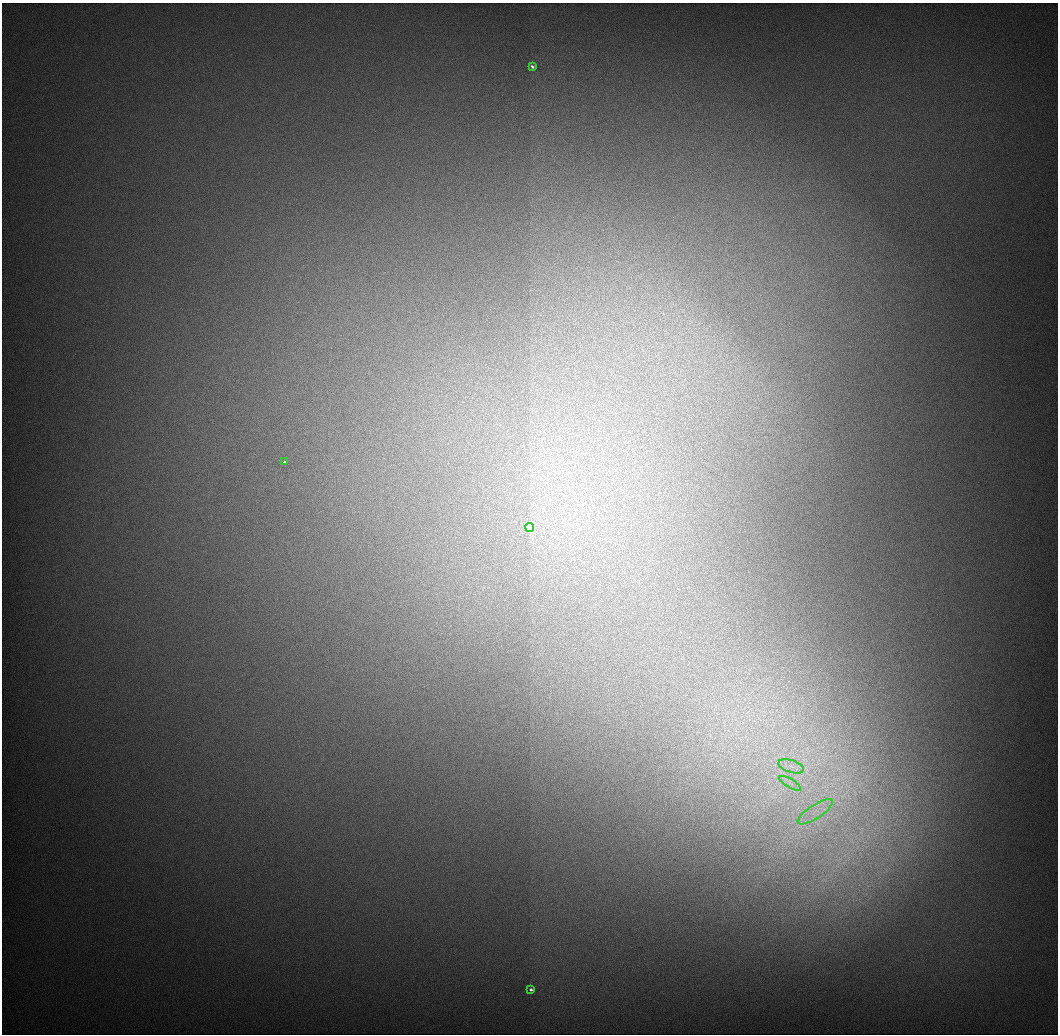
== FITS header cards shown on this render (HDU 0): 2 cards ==
NAXIS1  =                 1056 / Length of Axis 1 (Serial)
NAXIS2  =                 1032 / Length of Axis 2 (Parallel)

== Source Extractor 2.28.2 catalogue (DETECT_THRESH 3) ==
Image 1056 x 1032 px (HDU 0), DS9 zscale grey, 1 PNG px = 1 image px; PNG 1060 x 1036 px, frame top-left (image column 1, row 1032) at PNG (2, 3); each listed source drawn as its Kron ellipse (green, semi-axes under 4 px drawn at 4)
Background 551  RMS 6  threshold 18.1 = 3 sigma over >= 5 px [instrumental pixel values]
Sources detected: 7; all 7 listed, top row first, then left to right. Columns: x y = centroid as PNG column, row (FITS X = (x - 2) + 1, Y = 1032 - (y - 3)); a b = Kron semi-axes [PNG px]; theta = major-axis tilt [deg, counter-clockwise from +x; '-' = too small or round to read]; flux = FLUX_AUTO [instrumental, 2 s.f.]
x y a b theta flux
532 66 4 3 - 940
284 462 4 3 - 4700
530 528 4 4 - 29000
791 766 13 6 -18 3200
790 783 12 3 -31 1500
815 812 20 7 33 5800
531 990 3 3 - 1100